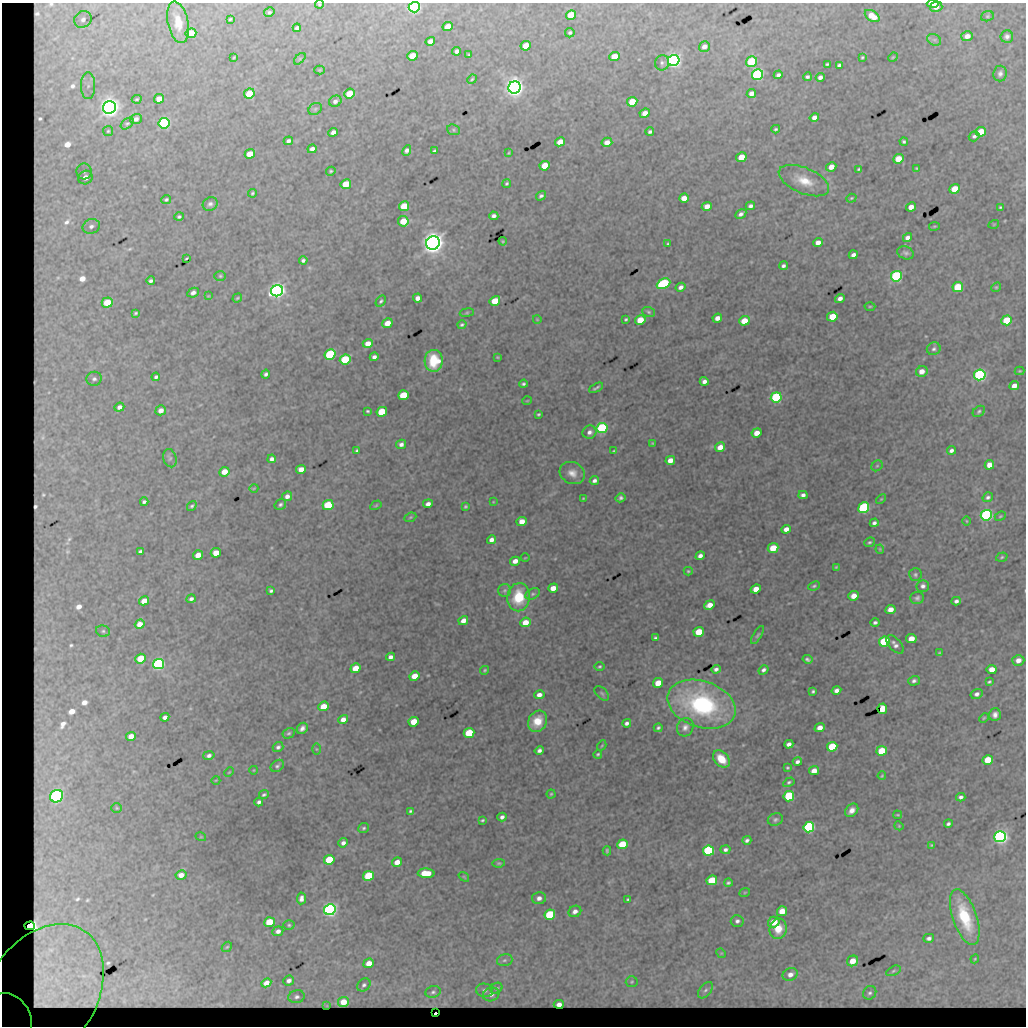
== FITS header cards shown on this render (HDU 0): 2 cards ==
NAXIS1  =                 1024 / length of data axis 1
NAXIS2  =                 1024 / length of data axis 2

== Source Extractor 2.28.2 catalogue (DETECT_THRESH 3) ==
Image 1024 x 1024 px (HDU 0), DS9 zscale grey, 1 PNG px = 1 image px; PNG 1028 x 1028 px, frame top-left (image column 1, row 1024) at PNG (2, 3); each listed source drawn as its Kron ellipse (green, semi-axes under 4 px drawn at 4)
Background 2590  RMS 7.4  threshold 22.2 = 3 sigma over >= 5 px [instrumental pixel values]
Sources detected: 388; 3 with non-positive FLUX_AUTO (blend fragments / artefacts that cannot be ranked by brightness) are neither listed nor drawn; the other 385 listed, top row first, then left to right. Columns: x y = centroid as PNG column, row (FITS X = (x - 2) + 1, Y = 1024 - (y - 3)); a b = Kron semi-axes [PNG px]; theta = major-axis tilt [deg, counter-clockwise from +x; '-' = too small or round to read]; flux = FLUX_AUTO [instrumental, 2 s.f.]
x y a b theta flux
319 4 4 4 - 5.7e+02
933 4 6 3 -1 1.2e+04
414 7 6 5 - 1.5e+05
936 7 6 5 - 2.9e+03
269 12 5 4 - 9.2e+02
571 15 5 5 - 1.5e+04
872 16 8 5 -33 7.4e+03
987 16 6 5 - 7.8e+02
83 19 9 8 - 2.7e+03
230 19 3 3 - 5.5e+02
178 22 21 10 -77 9.2e+03
448 27 5 4 - 7.2e+03
297 28 4 3 - 1.2e+03
191 33 5 5 - 1.3e+04
570 33 5 4 - 9.5e+02
967 36 6 5 - 3.6e+03
1007 36 6 6 - 1.8e+03
934 40 7 5 -28 1.3e+03
430 41 5 4 - 3.3e+03
526 46 5 4 - 1.1e+04
704 47 6 5 - 2.8e+03
457 51 4 4 - 1.8e+03
469 55 3 3 - 6.0e+02
413 56 5 4 - 1.2e+04
614 56 5 4 - 8.9e+03
234 57 4 2 - 5.0e+02
862 57 4 3 - 5.8e+02
893 57 5 4 - 4.9e+02
300 59 7 4 45 7.0e+02
674 60 6 5 - 2.6e+05
751 62 5 5 - 3.5e+04
662 63 7 7 - 1.4e+03
827 64 3 3 - 6.5e+02
839 65 4 3 - 1.3e+03
319 70 5 4 - 5.9e+02
1000 74 8 6 84 1.8e+03
757 75 5 5 - 1.2e+05
778 75 5 4 - 1.5e+03
807 77 4 4 - 1.2e+03
820 77 4 4 - 1.9e+03
472 79 5 4 - 6.2e+02
88 86 13 7 90 3.9e+03
514 87 6 6 - 4.6e+05
249 94 5 5 - 1.9e+04
349 94 5 5 - 1.3e+04
751 94 5 4 - 3.0e+03
137 99 5 3 - 6.1e+02
159 99 5 4 - 5.5e+03
335 101 6 5 - 1.9e+03
632 102 5 4 - 1.3e+04
109 107 6 6 - 5.1e+05
315 109 7 5 29 9.4e+02
645 113 5 4 - 4.3e+03
814 117 5 4 - 2.7e+03
136 119 6 5 - 1.8e+03
164 123 5 5 - 1.1e+05
127 124 7 4 37 9.2e+02
776 129 4 3 - 8.7e+02
453 130 6 5 - 8.3e+02
108 131 5 5 - 7.6e+02
333 132 5 4 - 2.4e+03
650 132 4 3 - 1.2e+03
981 132 5 4 - 1.6e+04
974 136 6 4 35 1.2e+03
288 141 4 4 - 1.6e+03
904 141 4 3 - 9.5e+02
560 142 5 4 - 6.4e+03
607 142 5 4 - 3.8e+03
312 149 4 4 - 2.4e+03
407 150 5 4 - 1.8e+03
435 151 4 3 - 1.1e+03
509 153 4 2 - 4.2e+02
250 154 5 4 - 9.3e+03
741 157 5 4 - 8.9e+03
898 159 5 4 - 9.0e+03
545 166 5 4 - 1.2e+04
831 167 5 4 - 4.6e+03
917 168 3 2 - 5.1e+02
859 169 4 3 - 7.0e+02
84 171 8 7 - 2.5e+03
331 171 5 4 - 7.0e+02
85 177 7 6 - 5.7e+03
804 181 27 13 -23 1.1e+04
507 183 4 4 - 7.1e+02
346 184 5 5 - 1.4e+04
955 189 5 4 - 1.3e+04
252 193 4 3 - 7.9e+02
541 196 5 4 - 1.3e+03
684 198 5 4 - 5.1e+03
851 198 5 4 - 5.7e+02
166 200 5 4 - 8.4e+02
210 204 8 6 29 1.8e+03
404 206 5 4 - 1.8e+04
707 206 5 4 - 4.4e+03
750 206 5 4 - 1.8e+03
911 207 5 4 - 4.5e+03
1000 207 3 3 - 6.8e+02
741 214 6 4 31 1.9e+03
494 216 4 4 - 1.7e+03
179 217 4 4 - 8.9e+02
403 221 5 5 - 1.1e+04
994 224 5 3 - 4.3e+02
91 226 9 7 23 2.5e+03
934 226 5 3 - 5.1e+02
907 238 5 4 - 2.3e+03
503 241 4 3 - 5.7e+02
818 242 5 4 - 3.8e+03
433 243 7 6 - 5.7e+05
668 244 3 2 - 5.4e+02
906 253 8 6 -21 1.4e+03
853 255 5 3 - 2.0e+03
186 258 4 2 - 5.5e+02
303 260 4 4 - 1.3e+03
783 266 4 4 - 1.4e+03
220 276 6 5 - 7.9e+02
896 276 5 5 - 9.4e+04
151 281 4 3 - 1.1e+03
663 284 7 5 24 7.5e+04
681 287 5 4 - 2.0e+03
958 287 5 5 - 2.3e+04
996 287 5 4 - 6.1e+02
277 291 6 5 - 3.1e+05
193 293 6 4 27 2.3e+03
208 296 4 2 - 3.4e+02
237 298 5 3 - 5.8e+02
418 298 4 4 - 3.1e+03
840 298 5 4 - 2.6e+03
381 301 6 4 59 9.2e+02
495 301 5 4 - 1.2e+04
107 303 5 5 - 1.2e+04
870 306 5 3 - 5.3e+02
649 312 7 5 -18 8.6e+02
136 313 3 3 - 6.5e+02
467 313 7 3 9 5.8e+02
832 317 5 4 - 1.6e+04
717 318 5 4 - 3.4e+03
537 319 4 3 - 3.2e+02
626 319 3 3 - 6.6e+02
640 320 5 4 - 1.1e+04
1007 320 5 5 - 2.5e+04
744 321 5 4 - 1.2e+04
387 323 5 4 - 6.8e+03
462 325 5 4 - 9.2e+02
368 343 5 4 - 5.0e+03
934 349 7 6 - 1.4e+03
330 354 5 5 - 6.0e+04
374 357 4 4 - 1.8e+03
497 357 3 3 - 4.7e+02
345 359 5 5 - 3.5e+04
434 361 11 9 86 1.4e+04
922 371 6 5 - 4.3e+03
1020 371 5 4 - 5.1e+02
266 374 4 3 - 1.3e+03
980 375 6 5 - 1.5e+05
156 377 4 3 - 1.3e+03
94 379 7 7 - 1.9e+03
704 381 4 4 - 2.4e+03
523 384 4 3 - 9.8e+02
1014 386 5 4 - 4.0e+03
596 388 7 2 28 1.1e+03
403 395 5 4 - 1.8e+04
776 397 5 5 - 7.8e+04
527 401 5 3 - 3.8e+02
119 407 5 4 - 2.1e+03
161 410 5 5 - 3.3e+03
367 411 4 3 - 6.4e+02
979 411 7 5 36 8.8e+02
382 412 5 4 - 2.0e+04
539 414 4 3 - 6.9e+02
602 428 5 5 - 9.9e+04
589 432 7 6 - 2.1e+03
757 433 5 4 - 5.5e+03
653 443 3 2 - 4.8e+02
401 444 5 4 - 1.9e+03
720 447 5 4 - 5.4e+03
951 450 4 4 - 1.6e+03
357 451 4 4 - 9.1e+02
614 451 3 3 - 5.9e+02
170 458 9 6 -73 1.4e+03
272 459 4 4 - 2.2e+03
670 460 5 4 - 5.2e+03
989 465 5 4 - 4.7e+03
877 466 6 5 - 8.6e+02
301 469 5 4 - 4.3e+03
224 472 5 4 - 6.0e+03
572 473 13 10 -27 4.8e+03
594 480 5 4 - 1.7e+03
254 488 4 3 - 4.5e+02
803 495 4 4 - 1.9e+03
287 496 5 4 - 2.3e+03
988 497 5 4 - 1.2e+03
583 498 4 2 - 5.1e+02
620 498 5 4 - 1.3e+03
881 499 6 3 44 5.5e+02
144 502 4 3 - 1.2e+03
493 502 4 3 - 3.8e+02
280 504 6 5 - 1.1e+03
428 504 5 4 - 2.7e+03
328 505 5 5 - 3.0e+04
376 505 6 4 30 6.7e+02
192 506 5 4 - 8.6e+02
465 507 4 3 - 7.9e+02
864 507 5 5 - 9.9e+04
986 515 5 5 - 1.5e+05
1000 516 6 4 22 6.4e+02
410 517 6 4 22 6.8e+02
522 521 5 4 - 5.3e+03
966 521 4 3 - 4.3e+02
874 523 4 4 - 1.5e+03
786 529 5 4 - 3.5e+03
491 540 5 4 - 2.8e+03
870 542 6 4 25 8.9e+02
773 548 5 4 - 1.4e+04
880 549 4 4 - 5.5e+02
140 552 4 3 - 1.3e+03
216 553 5 4 - 7.4e+03
198 555 5 4 - 5.7e+03
700 556 5 4 - 2.4e+03
1002 557 6 4 19 7.8e+02
525 558 4 2 - 3.7e+02
515 561 5 4 - 3.7e+03
836 567 3 3 - 5.1e+02
688 571 4 4 - 6.6e+02
915 575 6 6 - 1.1e+03
814 586 6 4 23 8.5e+02
923 586 6 6 - 1.7e+03
553 588 5 4 - 5.5e+03
756 589 5 4 - 7.0e+03
505 590 6 6 - 1.1e+03
271 591 4 4 - 1.0e+03
533 594 7 5 27 1.2e+03
854 596 5 4 - 5.1e+03
519 597 14 11 81 1.8e+04
917 598 7 6 - 1.4e+03
191 599 5 4 - 1.6e+03
144 601 5 4 - 5.0e+03
956 601 4 4 - 1.6e+03
709 605 6 4 23 4.9e+03
890 610 5 4 - 5.0e+03
463 621 5 4 - 3.9e+03
525 622 5 4 - 7.6e+03
875 622 4 3 - 1.2e+03
140 624 5 4 - 4.5e+03
103 631 7 5 -14 1.1e+03
699 632 5 4 - 1.9e+04
757 635 10 4 58 1.0e+03
656 638 4 3 - 1.0e+03
911 638 5 4 - 6.7e+03
884 642 5 5 - 5.2e+04
895 644 11 6 -49 2.3e+03
939 653 4 3 - 6.1e+02
390 657 4 4 - 2.3e+03
141 659 5 4 - 1.9e+04
807 659 5 3 - 1.0e+03
1018 660 6 5 - 3.5e+03
159 664 5 5 - 1.4e+05
600 666 5 4 - 7.7e+02
355 668 5 4 - 9.2e+03
716 669 4 4 - 1.7e+03
992 669 5 4 - 5.9e+03
485 670 4 3 - 6.4e+02
763 670 5 4 - 1.5e+03
414 676 5 4 - 8.4e+03
914 681 6 4 16 1.5e+03
989 682 4 3 - 7.2e+02
658 683 5 4 - 9.7e+03
836 690 5 4 - 2.4e+03
813 691 4 3 - 8.7e+02
602 693 9 5 -45 1.1e+03
977 694 6 5 - 1.9e+03
539 695 5 4 - 2.8e+03
702 704 35 23 -19 8.9e+04
323 706 5 4 - 8.7e+03
882 709 5 5 - 1.5e+04
995 715 6 5 - 2.2e+03
165 717 4 4 - 2.0e+03
984 718 5 4 - 5.9e+02
343 719 5 4 - 3.5e+03
537 721 11 9 60 1.0e+04
414 722 5 5 - 1.2e+04
627 723 4 4 - 1.7e+03
685 727 9 8 - 2.7e+03
302 728 6 5 - 2.2e+03
658 728 4 3 - 1.1e+03
820 728 5 4 - 4.3e+03
289 733 6 5 - 9.8e+02
469 733 5 5 - 2.9e+04
131 736 5 4 - 5.5e+03
789 744 4 4 - 2.2e+03
602 745 5 3 - 5.2e+02
278 747 5 5 - 1.3e+03
832 747 5 5 - 2.7e+04
316 749 6 4 -89 6.3e+02
539 751 5 4 - 1.7e+03
882 751 5 5 - 1.8e+04
598 754 4 4 - 7.3e+02
209 755 5 4 - 1.6e+03
721 759 10 7 -48 1.0e+04
988 760 5 5 - 1.8e+04
797 762 4 3 - 1.7e+03
277 766 7 5 38 1.1e+03
787 768 3 3 - 6.7e+02
254 770 4 3 - 3.5e+02
814 771 5 4 - 5.6e+03
229 772 5 3 - 4.3e+02
882 776 4 3 - 4.9e+02
216 780 4 3 - 4.0e+02
789 782 6 4 32 1.0e+03
551 794 4 4 - 6.3e+02
264 795 5 3 - 9.1e+02
56 796 7 6 - 2.0e+05
789 796 5 5 - 4.5e+04
961 797 4 4 - 1.4e+03
259 802 4 4 - 1.5e+03
117 808 5 5 - 6.6e+02
852 810 7 5 46 3.1e+03
410 811 4 3 - 8.1e+02
898 815 4 3 - 5.1e+02
502 817 4 4 - 1.8e+03
483 820 4 2 - 6.8e+02
775 820 7 6 - 1.2e+03
948 824 4 3 - 1.2e+03
899 826 5 3 - 4.7e+02
809 827 5 5 - 1.2e+05
364 828 6 5 - 9.7e+02
201 837 5 3 - 4.5e+02
1000 837 6 5 - 2.3e+05
747 840 4 4 - 1.3e+03
343 843 5 4 - 1.9e+03
622 844 5 5 - 2.6e+04
932 845 4 3 - 6.3e+02
725 850 5 4 - 1.6e+03
607 851 4 3 - 7.3e+02
708 851 5 5 - 8.8e+04
329 860 5 4 - 2.3e+04
397 862 5 4 - 5.2e+03
499 863 6 4 8 7.6e+02
426 873 8 4 -2 1.4e+04
181 875 5 4 - 3.5e+03
369 876 5 5 - 3.6e+04
464 877 6 3 -37 4.7e+02
712 880 5 5 - 1.9e+04
728 883 4 4 - 9.3e+02
745 892 5 3 - 4.7e+02
301 898 6 4 85 2.2e+03
539 898 7 6 - 2.7e+03
628 899 4 3 - 7.3e+02
330 910 6 5 - 2.2e+05
575 911 6 5 - 2.7e+03
782 911 5 5 - 1.0e+04
550 915 5 5 - 4.5e+04
965 917 29 12 -71 3.0e+04
737 921 6 6 - 1.6e+03
269 922 5 5 - 2.1e+04
774 922 6 5 - 8.2e+03
289 925 5 5 - 8.2e+02
30 926 5 4 - 1.1e+05
778 929 10 8 77 9.1e+03
278 931 5 4 - 2.2e+03
929 938 5 4 - 1.7e+03
227 947 6 4 43 7.3e+02
721 953 5 4 - 5.0e+02
975 959 4 4 - 4.8e+02
505 960 8 5 16 1.5e+03
852 961 6 5 - 7.1e+03
369 963 5 4 - 6.2e+03
893 971 8 4 27 1.0e+03
790 974 8 6 26 3.2e+03
289 981 5 5 - 2.0e+03
632 982 6 5 - 8.1e+02
266 983 5 4 - 3.8e+03
364 985 7 6 - 1.4e+03
496 988 6 5 - 1.2e+03
485 990 8 6 -9 2.1e+03
705 990 9 5 51 1.7e+03
433 992 8 6 17 1.4e+03
870 993 7 6 - 1.4e+03
491 994 8 6 19 2.5e+03
41 996 78 54 56 1.7e+06
296 997 8 6 11 1.8e+03
343 1002 5 5 - 8.2e+03
559 1004 5 4 - 2.6e+03
327 1006 3 2 - 3.0e+02
435 1013 2 2 - 9.9e+03
10 1018 26 20 -59 6.2e+05
At the frame edge (FLAGS 8, measured only in part): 4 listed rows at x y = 319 4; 933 4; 414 7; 10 1018
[3 non-positive-flux detections neither listed nor drawn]